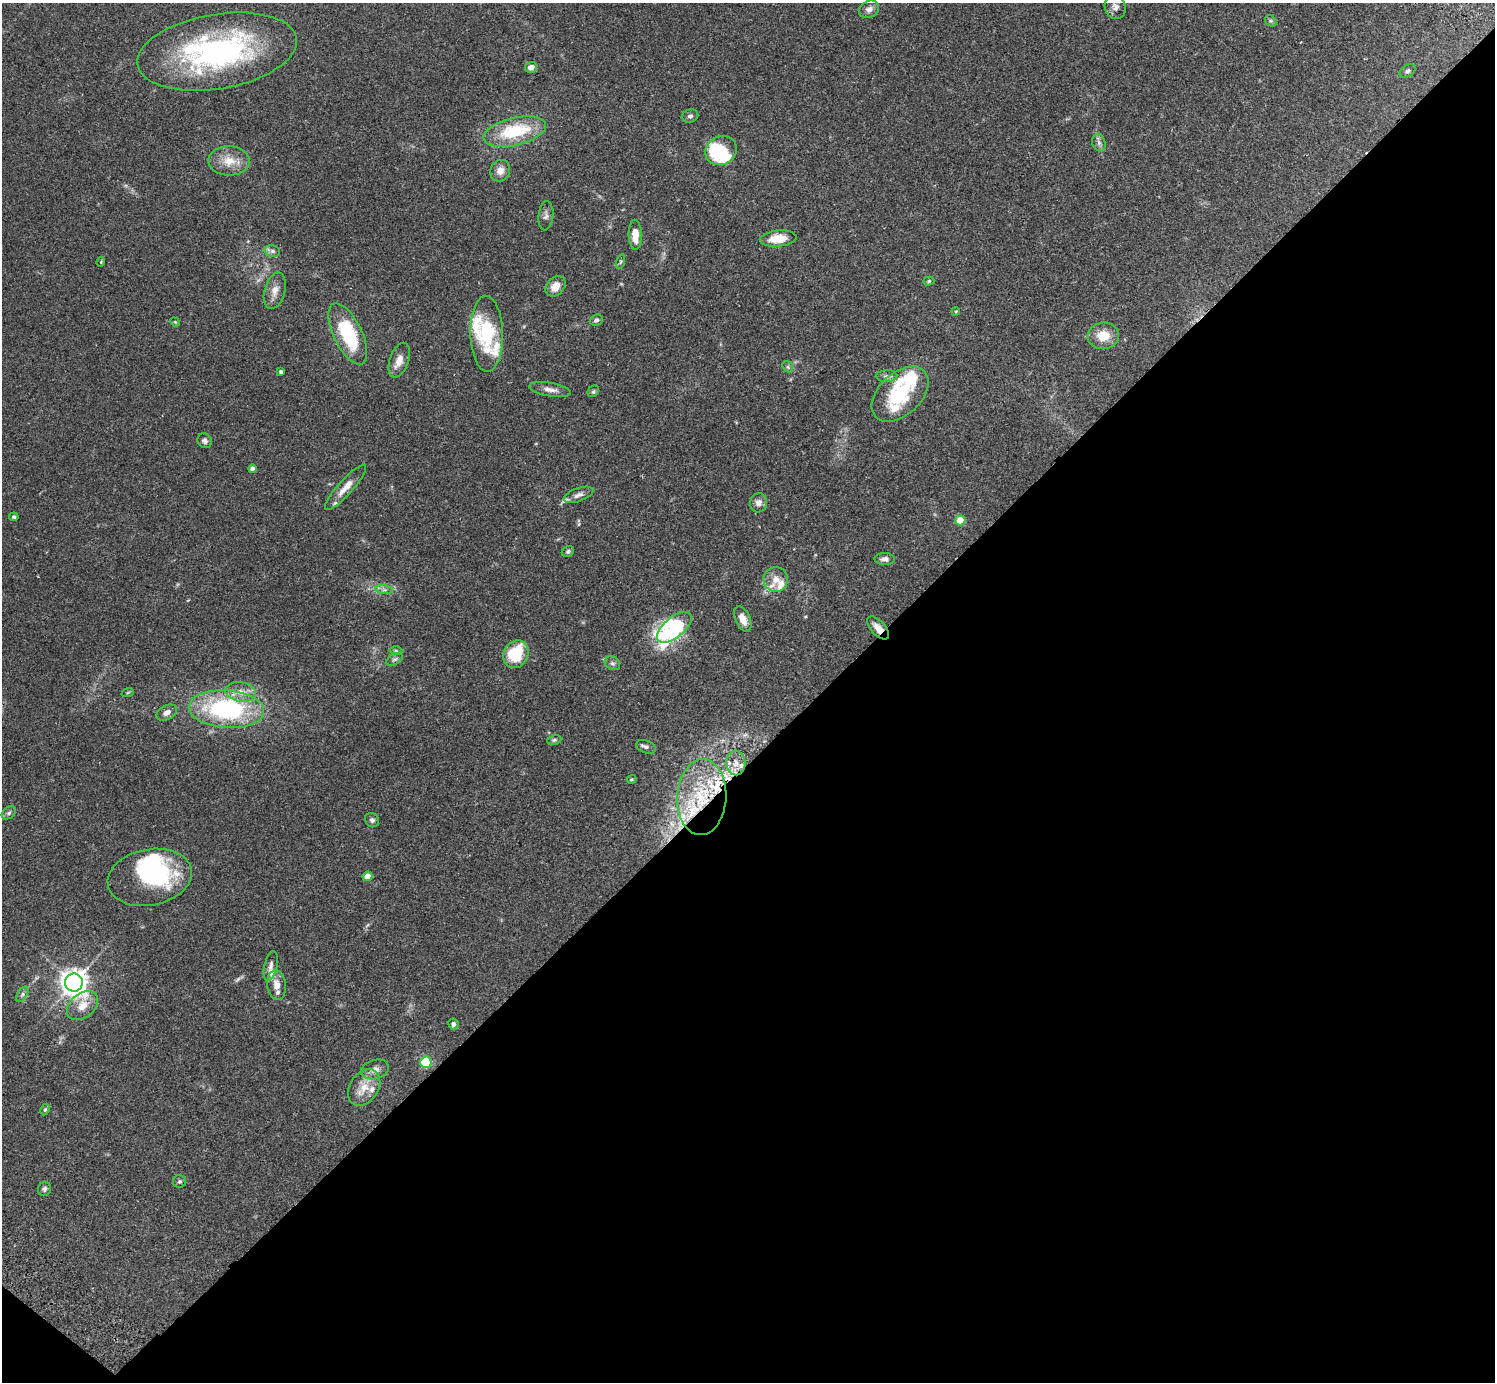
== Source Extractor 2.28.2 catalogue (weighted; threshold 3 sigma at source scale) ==
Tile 15 of 4 x 4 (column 3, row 4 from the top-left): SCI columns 3031-4523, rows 346-1725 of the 6059 x 6068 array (HDU 1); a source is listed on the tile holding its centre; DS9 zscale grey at full resolution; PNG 1497 x 1384 px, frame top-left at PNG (2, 3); each listed source drawn as its Kron ellipse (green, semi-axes under 4 px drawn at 4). Shown black and unused: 46% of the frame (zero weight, under 2 of 3 exposures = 3% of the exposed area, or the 3 px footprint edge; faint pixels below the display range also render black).
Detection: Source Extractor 2.28.2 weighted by HDU 2 'WHT'; one run over the whole footprint, this tile lists its part. Background 0.111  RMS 0.0067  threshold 0.0302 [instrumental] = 3 sigma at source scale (4.5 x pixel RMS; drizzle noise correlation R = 1.50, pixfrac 1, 0.05/0.05 arcsec/px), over >= 5 px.
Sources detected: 103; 1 too faint to see at this stretch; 3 inside a brighter object's white glare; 4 cosmic-ray / hot-pixel residue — neither listed nor drawn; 18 inside a brighter listed object's ellipse — not listed separately; the other 77 listed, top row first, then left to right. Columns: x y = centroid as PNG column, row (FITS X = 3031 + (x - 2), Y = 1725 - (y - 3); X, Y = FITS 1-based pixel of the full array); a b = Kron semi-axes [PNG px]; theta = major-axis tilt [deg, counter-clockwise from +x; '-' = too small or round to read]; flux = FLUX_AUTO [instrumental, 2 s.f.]
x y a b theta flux
1115 7 12 10 -70 3.6
869 9 10 8 29 3.2
1271 21 6 5 - 1.1
217 52 81 37 10 140
531 67 6 5 - 3.8
1408 71 9 5 32 1.6
690 116 8 6 21 1.7
515 132 32 14 13 39
1099 143 9 6 -75 2.2
721 151 16 14 29 20
229 161 20 14 -1 11
500 171 11 9 63 5.1
546 216 14 7 84 2.7
635 235 15 6 -88 9
778 239 18 8 6 13
272 251 8 6 -15 1.9
101 262 4 4 - 0.62
620 262 8 3 71 0.95
929 281 5 4 - 0.95
556 286 11 8 47 7.5
275 291 19 10 74 5.9
956 311 4 3 - 0.58
596 320 6 5 - 1.7
175 322 5 4 - 0.68
348 334 33 14 -64 43
487 334 38 16 -89 39
1103 336 15 13 4 12
399 360 18 9 70 6.4
788 367 6 4 -47 1.1
281 372 4 3 - 1.6
886 376 11 6 1 2.2
550 389 21 6 -10 4.3
593 391 6 5 - 1.1
900 394 33 21 43 41
205 441 8 7 - 2
252 469 4 4 - 3
345 487 29 7 48 7.2
578 495 15 6 20 3.2
759 503 9 8 - 3.3
14 517 5 4 - 1.1
960 520 5 4 - 15
568 551 6 5 - 1.2
885 559 10 6 -1 2.7
776 579 12 12 - 6.5
384 590 9 4 -8 1.8
743 619 13 7 -66 5.1
674 627 21 10 39 110
878 628 14 7 -47 5.8
396 651 6 4 0 1
516 654 14 12 61 29
395 659 9 5 29 1.4
612 663 8 6 -29 1.8
128 692 6 4 20 0.77
241 692 15 9 -9 7.3
227 709 38 19 -4 99
167 713 11 7 27 4
554 740 7 4 10 1.2
646 747 10 6 -22 2
736 763 12 9 -88 5.4
631 779 5 4 - 0.8
702 797 38 24 87 46
9 813 8 5 40 1.6
372 820 7 6 - 1.7
368 876 5 4 - 9.8
150 877 43 28 11 70
271 966 15 6 78 3.2
74 983 9 9 - 660
277 985 15 9 -83 6.2
22 994 8 5 57 1.7
83 1006 17 12 38 8.9
453 1024 5 5 - 2.4
426 1062 6 5 - 47
375 1069 14 9 16 4.5
364 1087 20 14 56 11
45 1109 6 4 62 0.9
180 1181 6 6 - 1.4
44 1189 7 6 - 1.9
Overlapping masked pixels (flux is a lower limit): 2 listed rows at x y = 878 628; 702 797